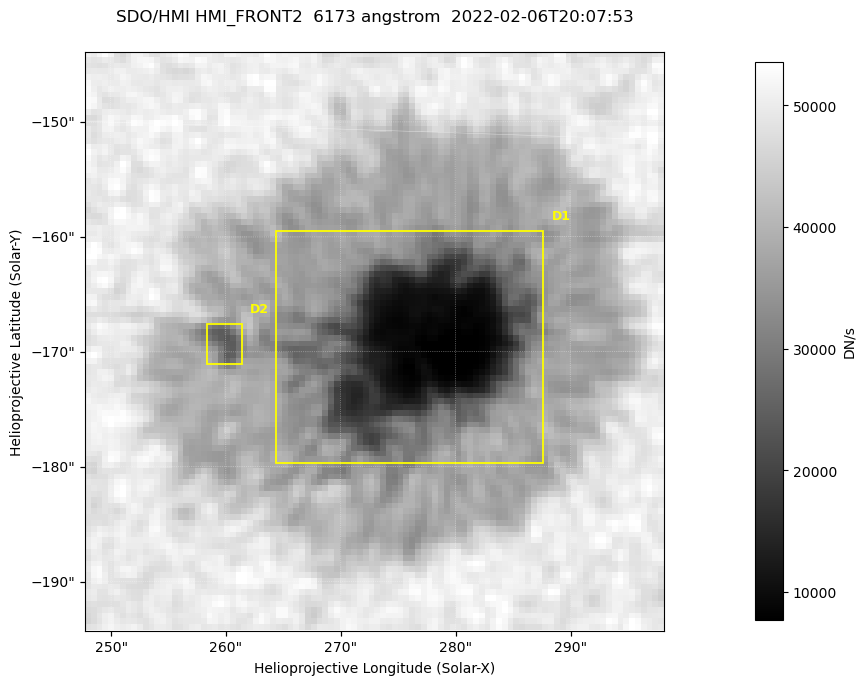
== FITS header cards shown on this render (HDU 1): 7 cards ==
TELESCOP= 'SDO/HMI '           / Telescope
INSTRUME= 'HMI_FRONT2'         / For HMI: HMI_SIDE1, HMI_FRONT2, or HMI_COMBINED
WAVELNTH=                6173. / [angstrom] Wavelength
DATE-OBS= '2022-02-06T20:07:53.500' / [ISO] Observation date {DATE__OBS}
CTYPE1  = 'HPLN-TAN'           / CTYPE1: HPLN
CTYPE2  = 'HPLT-TAN'           / CTYPE2: HPLT
BUNIT   = 'DN/s    '           / Physical Units

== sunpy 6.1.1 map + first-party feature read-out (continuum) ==
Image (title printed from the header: SDO/HMI HMI_FRONT2  6173 angstrom  2022-02-06T20:07:53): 100 x 100 px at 0.504 arcsec/px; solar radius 973 arcsec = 1931 px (partial field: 0.1% of the solar disc is inside the frame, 100% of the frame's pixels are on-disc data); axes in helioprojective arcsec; data unit DN/s (BUNIT, on the colour bar)
Orientation: roll -0.0702 deg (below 1 deg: not rotated)
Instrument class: CONTINUUM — white-light / continuum photospheric image (CONTENT/OBS_TYPE)
Dark features (sunspots / pores): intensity divided by the frame's on-disc median (partial field: no limb-darkening profile); reference = the frame's on-disc median (the 8%-of-disc-diameter window exceeds this field); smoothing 3 px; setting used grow <= 0.7, no closing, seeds <= 0.7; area >= 9 px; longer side >= 3 px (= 1.5 arcsec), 3 px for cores <= 0.7; partial field; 2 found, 2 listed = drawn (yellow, D1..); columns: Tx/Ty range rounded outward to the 2 arcsec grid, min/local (2 s.f., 1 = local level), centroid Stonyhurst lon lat
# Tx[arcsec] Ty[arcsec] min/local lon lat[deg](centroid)
D1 264..288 -180..-158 0.15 +17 -16
D2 258..262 -172..-166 0.56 +16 -16